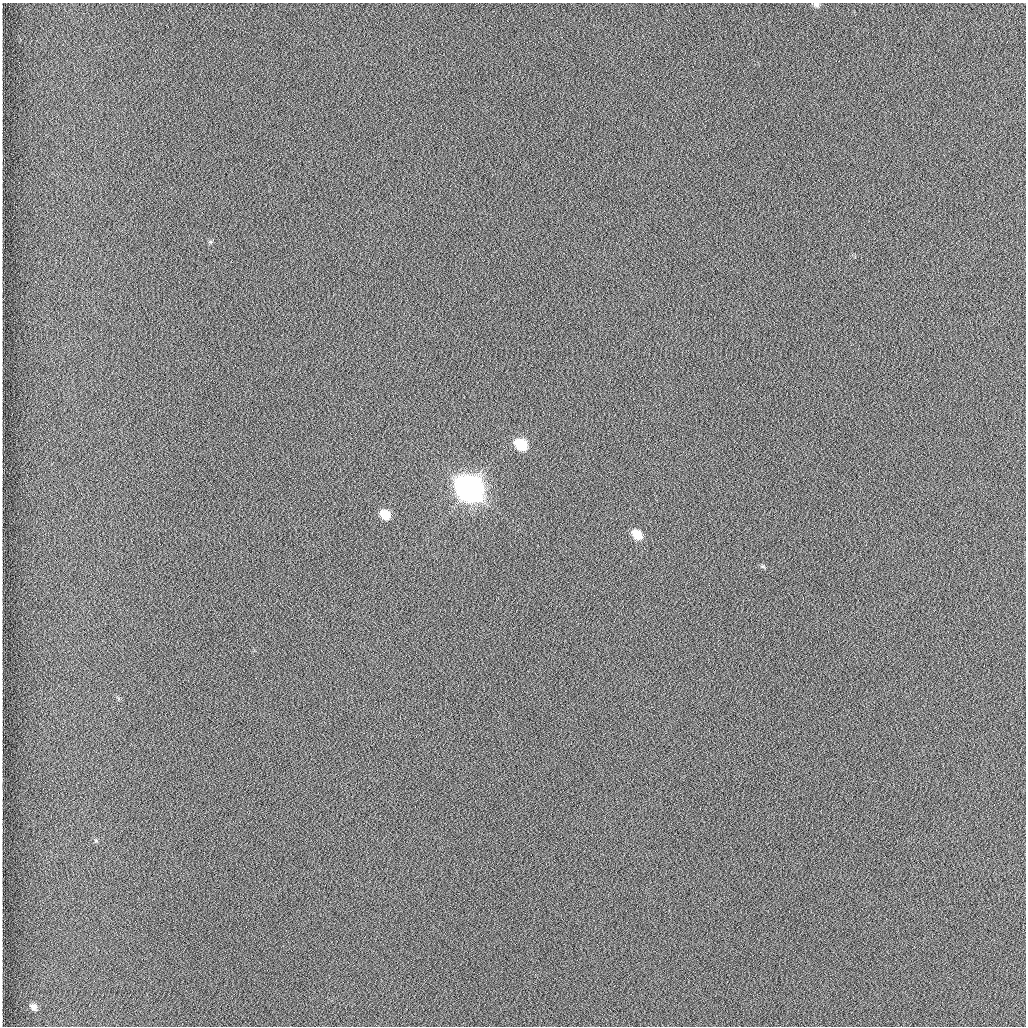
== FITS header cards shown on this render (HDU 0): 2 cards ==
NAXIS1  =                 1024 /fastest changing axis
NAXIS2  =                 1024 /next to fastest changing axis

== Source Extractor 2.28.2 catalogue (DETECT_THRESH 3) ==
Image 1024 x 1024 px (HDU 0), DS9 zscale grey, 1 PNG px = 1 image px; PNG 1028 x 1028 px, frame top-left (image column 1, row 1024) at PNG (2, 3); no overlay
Background 1260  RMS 5.9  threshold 17.8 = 3 sigma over >= 5 px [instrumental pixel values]
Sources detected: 8; all 8 listed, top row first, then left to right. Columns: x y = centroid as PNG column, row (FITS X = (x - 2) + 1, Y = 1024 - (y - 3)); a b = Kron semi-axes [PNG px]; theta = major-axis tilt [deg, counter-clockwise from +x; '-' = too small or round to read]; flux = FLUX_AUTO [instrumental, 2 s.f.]
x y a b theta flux
816 4 7 5 -7 1300
210 242 6 5 - 610
521 444 9 7 -40 23000
469 488 11 9 -52 980000
385 515 9 6 -37 9600
637 535 9 6 -44 9000
763 566 8 4 -9 600
33 1007 9 7 -59 2600
At the frame edge (FLAGS 8, measured only in part): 1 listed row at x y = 816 4